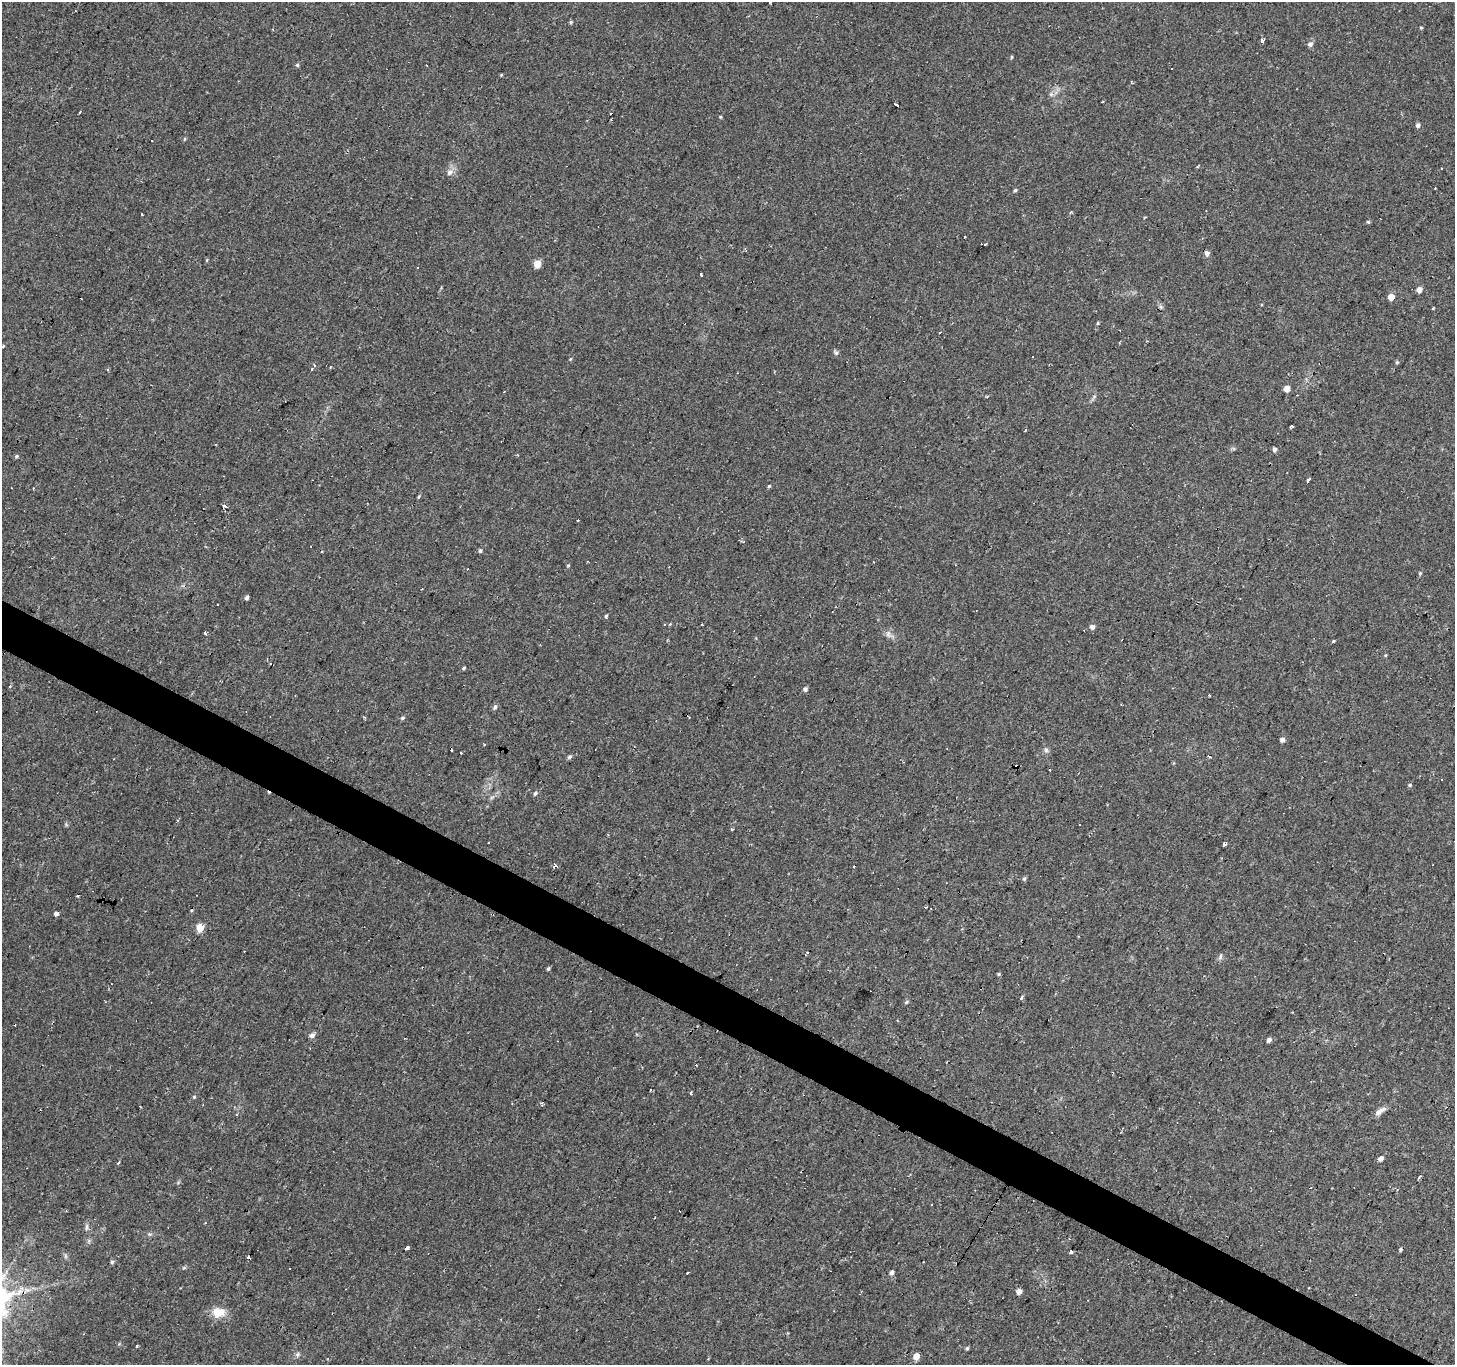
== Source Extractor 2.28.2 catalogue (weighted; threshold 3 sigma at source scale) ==
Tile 6 of 4 x 4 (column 2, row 2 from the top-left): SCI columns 1456-2908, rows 2983-4345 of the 5813 x 5898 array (HDU 1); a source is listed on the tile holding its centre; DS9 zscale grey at full resolution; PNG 1457 x 1367 px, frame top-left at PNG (2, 2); no overlay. Shown black and unused: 3% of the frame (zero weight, under 2 of 3 exposures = <1% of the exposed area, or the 3 px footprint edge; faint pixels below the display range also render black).
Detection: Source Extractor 2.28.2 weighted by HDU 2 'WHT'; one run over the whole footprint, this tile lists its part. Background 0.0542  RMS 0.0044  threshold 0.0198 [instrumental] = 3 sigma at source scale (4.5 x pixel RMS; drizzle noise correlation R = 1.50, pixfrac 1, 0.0396/0.0396 arcsec/px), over >= 5 px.
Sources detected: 136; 32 cosmic-ray / hot-pixel residue — not listed; the other 104 listed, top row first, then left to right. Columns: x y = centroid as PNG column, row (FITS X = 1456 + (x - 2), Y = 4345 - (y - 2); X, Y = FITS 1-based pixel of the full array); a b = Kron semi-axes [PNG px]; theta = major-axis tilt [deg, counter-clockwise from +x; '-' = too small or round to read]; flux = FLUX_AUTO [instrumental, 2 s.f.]
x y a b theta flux
571 22 5 4 - 0.57
1421 28 4 3 - 0.47
273 30 4 2 - 0.37
1262 41 3 3 - 1.4
1310 44 6 5 - 1.6
1011 57 5 3 - 0.44
297 65 5 4 - 0.6
1131 82 4 3 - 1
1051 94 5 5 - 0.89
896 105 4 3 - 3.2
80 112 3 2 - 0.81
720 117 4 3 - 0.45
1418 125 5 4 - 1.4
184 139 5 3 - 0.47
152 141 2 2 - 0.48
449 172 8 6 70 1.9
1015 190 4 4 - 0.65
142 214 3 2 - 0.55
1368 222 5 4 - 0.52
985 245 5 3 - 0.57
1207 253 5 4 - 2
537 264 5 5 - 8.1
417 268 3 2 - 0.49
701 275 3 3 - 1.9
1419 290 5 4 - 2.6
1391 297 5 4 - 6
1161 307 6 5 - 0.81
1433 308 3 3 - 0.39
1098 323 4 4 - 0.46
940 333 3 2 - 0.82
3 346 3 3 - 2.1
836 353 6 6 - 0.96
570 359 4 3 - 0.39
1397 362 5 4 - 0.55
1287 389 5 4 - 3.9
1094 397 6 4 20 0.65
1292 426 4 3 - 1.8
1026 430 3 2 - 0.77
1274 449 5 4 - 1.4
16 456 6 4 23 0.61
1309 480 4 3 - 4.6
769 486 4 4 - 0.54
419 496 5 3 - 0.51
224 506 3 3 - 13
578 520 3 2 - 1.3
480 551 5 4 - 0.77
568 566 4 4 - 0.48
1420 573 5 4 - 0.58
422 589 3 2 - 0.6
247 597 4 3 - 1.3
606 616 5 4 - 0.6
664 624 3 2 - 0.5
1092 627 5 5 - 1.7
206 633 3 3 - 3.3
888 634 9 6 -65 1.6
1333 641 3 3 - 1.3
464 668 5 3 - 0.62
805 689 4 4 - 1.3
1209 695 3 2 - 0.92
495 707 6 5 - 0.97
402 718 6 4 18 0.71
1282 740 5 4 - 1.4
1046 750 6 6 - 1
461 752 3 3 - 0.94
569 757 6 5 - 0.83
1209 757 3 3 - 3.4
1442 780 3 2 - 0.54
1410 785 5 4 - 0.58
535 793 6 5 - 1
732 829 3 3 - 1.5
1225 844 4 3 - 1.4
555 866 4 3 - 2
1024 879 6 4 -45 0.58
56 914 4 4 - 1.6
200 928 5 5 - 10
1220 956 9 5 63 1.1
548 969 5 4 - 0.64
999 974 4 4 - 0.49
1021 998 4 3 - 0.89
906 1002 6 4 28 0.66
312 1035 6 5 - 2
404 1038 3 2 - 0.33
1269 1040 5 4 - 1.5
690 1093 4 3 - 0.67
194 1097 5 4 - 0.46
542 1105 5 4 - 0.79
1379 1112 13 6 31 2.3
1381 1158 5 4 - 1.9
119 1162 4 2 - 0.62
87 1227 10 4 79 0.99
407 1248 4 4 - 2.9
1400 1249 5 4 - 0.61
1071 1252 4 3 - 3.9
112 1262 6 5 - 0.68
184 1268 6 4 1 0.59
290 1268 3 3 - 1.4
688 1272 2 2 - 0.52
891 1273 5 4 - 1.3
1019 1292 5 5 - 2.2
218 1312 18 12 4 5.9
137 1346 3 3 - 1.1
967 1348 5 4 - 0.64
298 1354 7 5 72 0.89
916 1357 5 4 - 5.6
Isophote crosses this tile's border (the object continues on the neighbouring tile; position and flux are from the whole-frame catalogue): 1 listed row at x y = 3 346